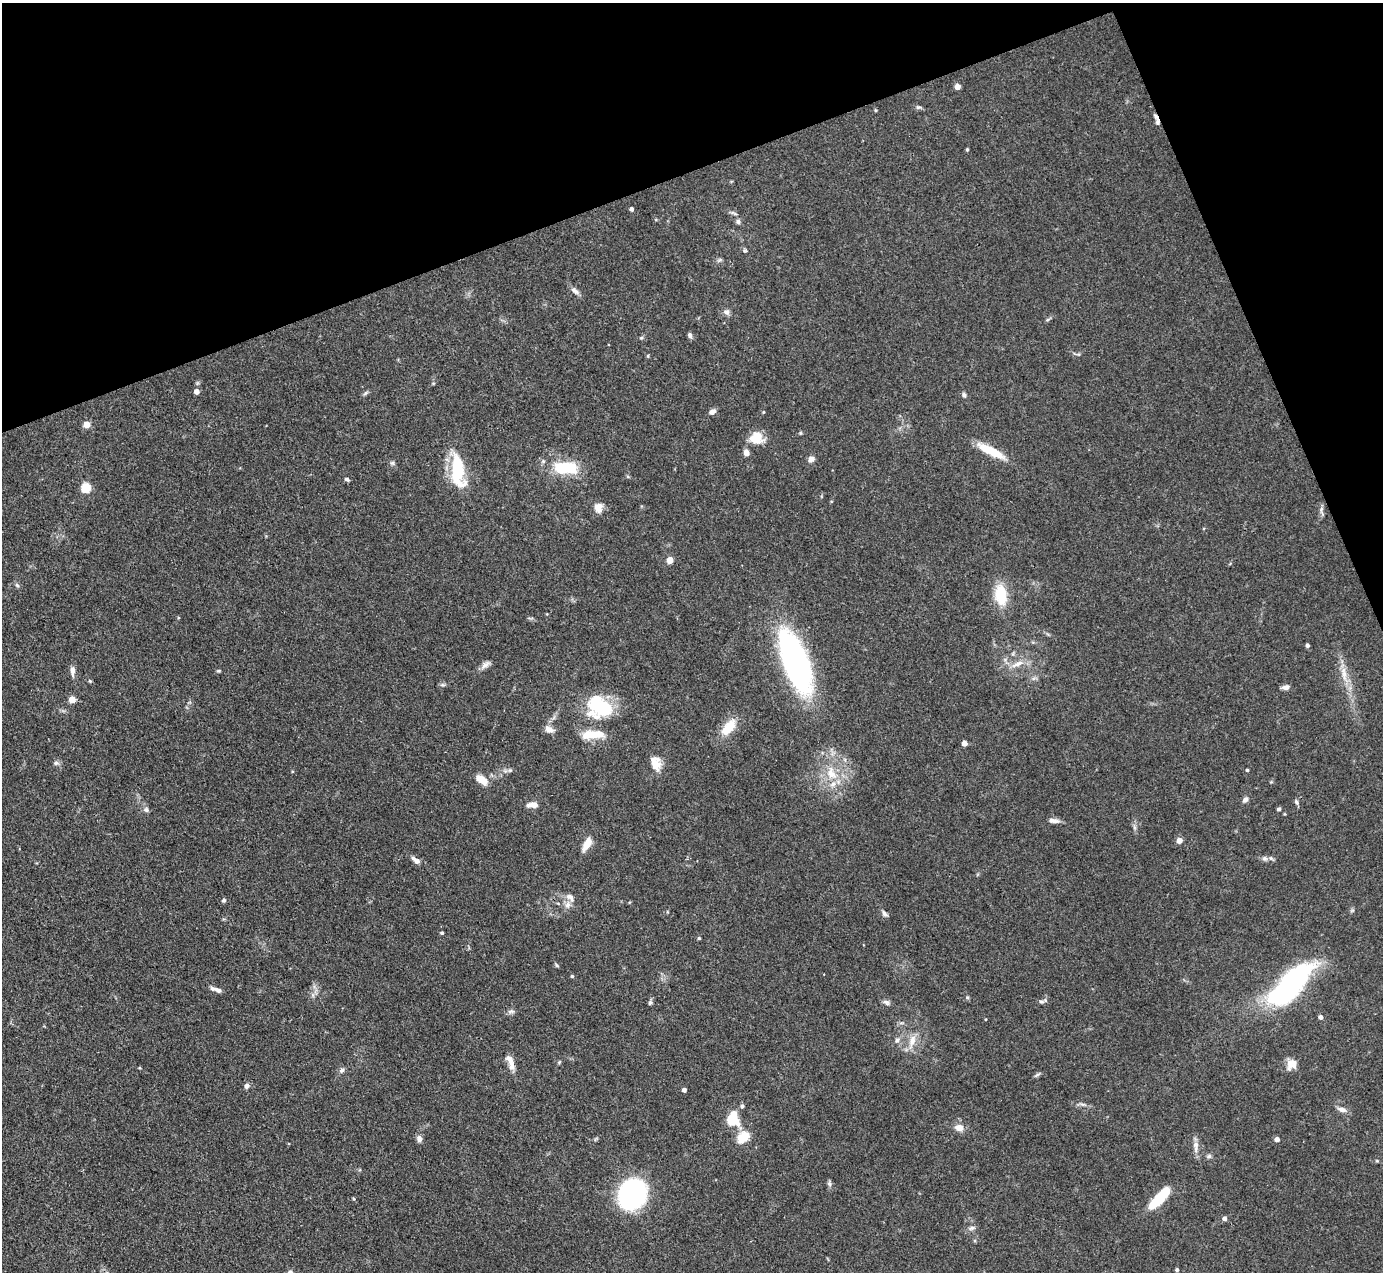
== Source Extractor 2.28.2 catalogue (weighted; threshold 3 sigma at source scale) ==
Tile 3 of 4 x 4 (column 3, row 1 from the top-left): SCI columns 2764-4144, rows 4093-5362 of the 5527 x 5514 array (HDU 1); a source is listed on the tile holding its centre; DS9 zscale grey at full resolution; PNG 1385 x 1274 px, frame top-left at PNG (2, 3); no overlay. Shown black and unused: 19% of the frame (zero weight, under 3 of 4 exposures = <1% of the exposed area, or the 3 px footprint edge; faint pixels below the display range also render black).
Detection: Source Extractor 2.28.2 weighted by HDU 2 'WHT'; one run over the whole footprint, this tile lists its part. Background 0.0867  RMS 0.0058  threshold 0.0263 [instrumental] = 3 sigma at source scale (4.5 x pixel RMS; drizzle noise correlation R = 1.50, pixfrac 1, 0.05/0.05 arcsec/px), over >= 5 px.
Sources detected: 112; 2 inside a brighter object's white glare — not listed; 5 inside a brighter listed object's ellipse — not listed separately; the other 105 listed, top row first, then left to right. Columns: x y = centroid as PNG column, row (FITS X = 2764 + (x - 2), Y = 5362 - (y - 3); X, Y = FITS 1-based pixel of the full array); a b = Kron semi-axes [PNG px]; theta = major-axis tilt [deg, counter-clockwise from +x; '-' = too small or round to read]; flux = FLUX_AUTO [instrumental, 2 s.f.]
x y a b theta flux
957 87 4 4 - 5.3
918 107 7 5 7 1.1
875 110 5 3 - 0.57
1157 122 10 6 -76 2.1
967 149 4 3 - 0.82
631 209 4 4 - 1.8
738 222 6 6 - 1.5
745 251 6 4 -18 0.79
575 291 14 6 -38 2.6
726 312 8 7 - 2.1
690 335 7 5 -73 1.5
648 356 5 4 - 0.63
196 392 5 4 - 3.4
365 393 7 4 52 1
964 395 7 5 -71 1.3
712 412 7 5 30 2.6
87 425 5 5 - 9.2
756 438 16 14 -2 9.6
991 451 35 9 -27 15
746 453 6 6 - 3.5
811 459 8 7 - 2.4
392 463 6 5 - 1.2
565 468 26 12 -4 28
458 470 37 13 -84 33
347 479 6 4 -38 1.1
86 488 5 5 - 39
598 508 11 10 - 5
1321 509 9 4 81 1.6
670 560 4 4 - 11
17 585 6 5 - 1.1
1001 595 27 15 -82 17
1307 645 4 4 - 1.6
795 661 60 22 -68 160
486 664 15 6 37 2.8
1017 664 20 6 22 5.2
72 670 11 6 -88 3.2
218 671 6 3 17 0.66
1344 674 20 6 -82 6.3
90 681 5 4 - 0.7
442 685 7 4 -18 1.1
1285 687 9 6 9 2.4
72 699 4 4 - 9.1
603 706 31 24 -1 32
728 727 24 12 50 12
549 729 11 7 -23 3.8
592 735 27 9 5 13
964 743 4 4 - 5
56 763 7 6 - 1.5
656 764 19 12 -74 7.4
1247 770 3 3 - 0.73
831 773 21 13 -66 12
481 780 12 6 -34 9.4
1245 800 7 5 47 2.5
1296 802 7 5 -63 1.2
534 805 8 6 -10 3.9
1279 809 4 4 - 1.3
146 810 7 6 - 1.7
1285 814 4 3 - 0.44
1053 821 13 5 -7 3.2
1179 840 4 4 - 6.3
587 844 15 7 61 7.5
1265 858 8 6 -1 1.8
416 860 12 6 -37 3.3
570 897 14 8 -51 3.4
224 900 5 4 - 1.4
884 913 9 5 -50 1.7
442 933 4 3 - 0.93
699 938 4 4 - 0.72
557 965 6 4 -46 0.78
572 976 4 3 - 0.94
1291 985 51 19 46 120
218 990 11 6 -23 2.6
967 997 6 4 -71 0.75
1041 1001 8 5 -5 1.4
886 1002 10 5 -31 1.8
650 1003 6 5 - 1.1
511 1011 10 6 4 1.7
1320 1017 4 4 - 2.4
897 1040 6 6 - 1.4
912 1041 17 9 74 6.4
559 1062 6 3 71 0.65
1290 1064 16 8 76 4.2
512 1066 13 8 -73 4.1
342 1070 7 6 - 1.5
1037 1075 10 3 30 1.1
247 1086 6 5 - 1.8
684 1090 4 4 - 2.2
1082 1104 9 4 -1 1.4
742 1106 5 4 - 1.4
1342 1110 12 6 -18 2.8
733 1119 14 10 -39 16
959 1128 11 9 -11 4.5
743 1137 15 10 43 11
419 1139 9 7 -84 2.3
1277 1139 4 4 - 3.3
1196 1146 18 7 -88 3.7
1209 1156 6 6 - 1.2
1377 1161 6 3 -18 0.6
829 1184 8 5 -70 1.3
632 1194 19 16 54 130
1160 1198 29 8 47 25
354 1199 4 3 - 0.65
1224 1219 5 4 - 2.1
972 1228 10 5 19 1.8
1177 1270 4 4 - 1.1
Overlapping masked pixels (flux is a lower limit): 1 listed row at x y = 1157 122